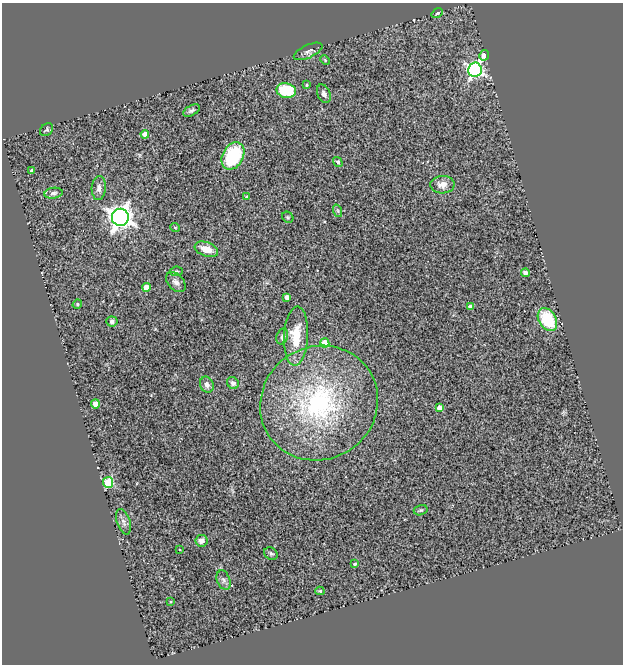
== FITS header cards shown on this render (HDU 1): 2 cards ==
NAXIS1  =                  621
NAXIS2  =                  662

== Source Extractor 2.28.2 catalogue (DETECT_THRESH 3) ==
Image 621 x 662 px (HDU 1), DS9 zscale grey, 1 PNG px = 1 image px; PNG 625 x 666 px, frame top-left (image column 1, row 662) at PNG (2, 3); each listed source drawn as its Kron ellipse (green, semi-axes under 4 px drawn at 4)
Background 0.798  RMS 0.12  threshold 0.374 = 3 sigma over >= 5 px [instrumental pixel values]
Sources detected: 50; all 50 listed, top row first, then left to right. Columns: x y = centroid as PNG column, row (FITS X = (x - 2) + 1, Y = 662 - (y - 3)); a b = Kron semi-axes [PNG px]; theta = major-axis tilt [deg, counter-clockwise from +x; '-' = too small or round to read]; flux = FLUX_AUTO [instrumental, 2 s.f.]
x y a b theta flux
437 13 6 4 38 22
308 51 15 6 25 33
484 55 5 4 - 62
325 60 5 3 - 8.1
475 70 7 7 - 2300
307 85 3 3 - 9.5
286 91 9 7 -11 350
324 94 10 6 -66 34
191 110 9 5 28 21
47 130 7 5 45 14
145 134 4 4 - 63
233 156 14 10 62 480
338 162 5 4 - 18
32 171 4 3 - 26
442 185 12 9 4 70
99 188 12 7 86 40
53 193 9 5 9 21
247 197 3 3 - 15
338 211 6 4 -71 15
120 217 8 8 - 7000
288 217 6 5 - 11
175 227 5 3 - 6.8
206 249 12 7 -19 110
176 271 6 4 6 14
525 273 4 4 - 34
176 282 12 7 -47 43
146 287 4 4 - 130
287 297 4 4 - 48
77 304 5 4 - 11
470 307 4 4 - 49
547 319 12 8 -59 420
112 322 5 5 - 20
282 336 8 5 72 24
296 336 29 12 87 250
325 343 4 4 - 140
233 383 6 5 - 25
207 385 8 6 -69 34
319 403 60 56 33 1600
95 404 4 4 - 83
439 408 4 4 - 66
108 482 5 5 - 680
421 510 7 5 15 15
124 522 13 6 -71 37
201 541 6 6 - 57
180 550 3 2 - 5.3
271 554 7 5 -39 17
355 564 4 4 - 13
224 580 10 6 -69 31
320 591 4 4 - 11
170 602 3 2 - 6.5